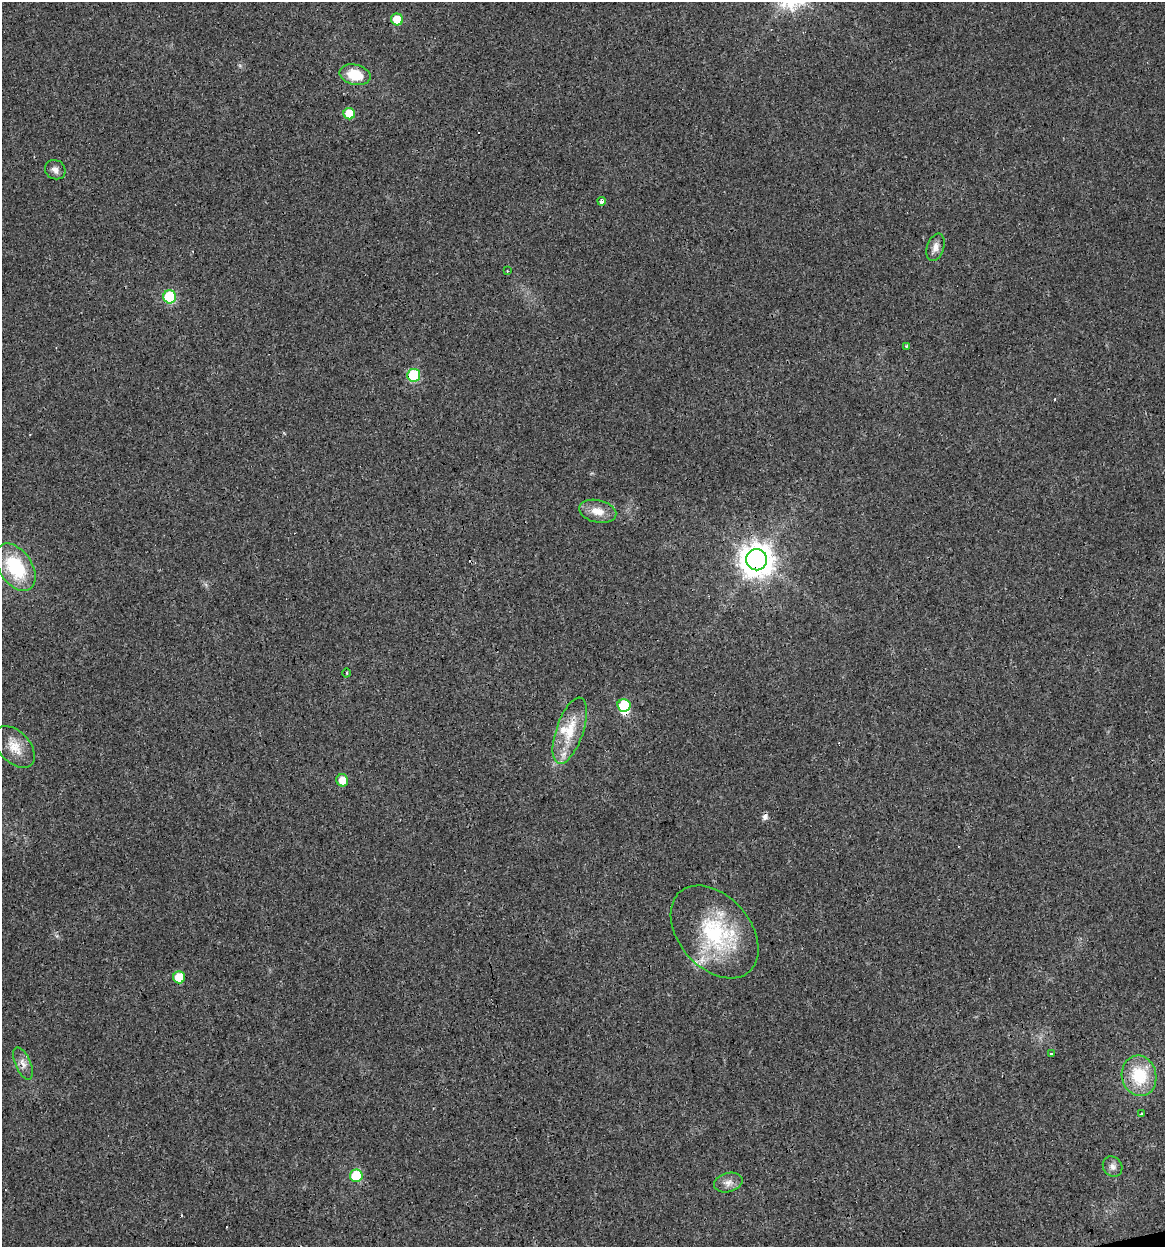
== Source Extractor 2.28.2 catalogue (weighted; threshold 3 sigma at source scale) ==
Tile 6 of 4 x 4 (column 2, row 2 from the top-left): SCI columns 1195-2357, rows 2490-3734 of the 4761 x 4978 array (HDU 1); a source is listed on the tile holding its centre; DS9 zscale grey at full resolution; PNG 1167 x 1249 px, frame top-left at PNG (2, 2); each listed source drawn as its Kron ellipse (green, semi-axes under 4 px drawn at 4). Shown black and unused: <1% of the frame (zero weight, under 3 of 4 exposures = <1% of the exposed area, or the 3 px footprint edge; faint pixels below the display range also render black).
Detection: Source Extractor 2.28.2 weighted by HDU 2 'WHT'; one run over the whole footprint, this tile lists its part. Background 0.021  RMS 0.0031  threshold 0.0139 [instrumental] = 3 sigma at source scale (4.5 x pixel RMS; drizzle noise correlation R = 1.50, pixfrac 1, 0.0396/0.0396 arcsec/px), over >= 5 px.
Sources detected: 38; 1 inside a brighter object's white glare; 6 cosmic-ray / hot-pixel residue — neither listed nor drawn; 4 inside a brighter listed object's ellipse — not listed separately; the other 27 listed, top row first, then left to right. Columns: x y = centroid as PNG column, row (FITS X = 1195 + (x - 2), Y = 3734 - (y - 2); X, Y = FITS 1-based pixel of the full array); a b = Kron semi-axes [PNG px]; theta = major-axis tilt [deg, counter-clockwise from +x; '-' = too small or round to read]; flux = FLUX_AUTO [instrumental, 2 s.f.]
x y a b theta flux
397 19 6 6 - 7.3
355 75 16 10 -13 8.7
349 114 6 5 - 8
55 170 11 9 -32 1.9
602 201 4 3 - 2
935 247 14 8 71 2.1
507 271 3 3 - 0.28
170 297 6 6 - 25
906 346 3 3 - 0.6
414 375 6 6 - 23
598 511 19 11 -12 4.2
757 560 10 10 - 520
16 567 26 16 -56 20
347 673 4 3 - 0.34
624 705 6 6 - 13
570 731 35 13 71 9.2
14 747 25 15 -46 5.4
342 780 6 6 - 3.9
715 932 53 36 -49 30
179 977 6 6 - 9
1051 1053 3 3 - 1.9
23 1063 17 7 -67 2.1
1139 1076 20 17 -77 14
1141 1114 3 3 - 0.91
1113 1167 11 9 -51 1.7
356 1176 6 6 - 15
728 1183 14 9 15 2.1
Overlapping masked pixels (flux is a lower limit): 3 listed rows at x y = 349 114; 414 375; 757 560